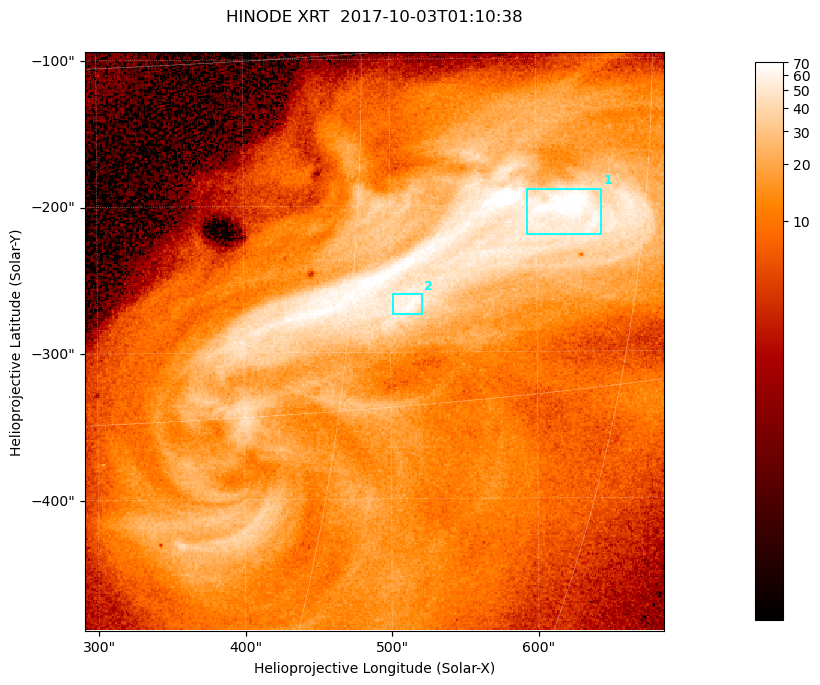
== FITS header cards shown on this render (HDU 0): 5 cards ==
TELESCOP= 'HINODE  '           /
INSTRUME= 'XRT     '           /
DATE_OBS= '2017-10-03T01:10:38.343' /
CTYPE1  = 'Solar-X '           /
CTYPE2  = 'Solar-Y '           /

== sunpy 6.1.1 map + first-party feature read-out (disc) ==
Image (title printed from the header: HINODE XRT  2017-10-03T01:10:38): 384 x 384 px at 1.03 arcsec/px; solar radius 958 arcsec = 932 px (partial field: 5.4% of the solar disc is inside the frame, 100% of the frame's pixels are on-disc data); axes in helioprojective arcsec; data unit not stated in the header (colour bar unlabelled)
Orientation: roll -0.357 deg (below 1 deg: not rotated)
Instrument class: DISC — disc imager (sunpy class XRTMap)
Bright regions (active regions / flare kernels): reference = the on-disc median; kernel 3 px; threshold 5 sigma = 45.4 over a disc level ~11.4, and >= 1.15x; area >= 147 px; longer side >= 5 px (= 5.1 arcsec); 2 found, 2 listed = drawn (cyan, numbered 1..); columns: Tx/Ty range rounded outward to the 5 arcsec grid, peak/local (2 s.f.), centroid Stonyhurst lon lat
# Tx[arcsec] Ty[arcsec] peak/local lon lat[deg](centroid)
1 590..645 -220..-185 6.9 +41 -7
2 500..525 -275..-260 6 +33 -11